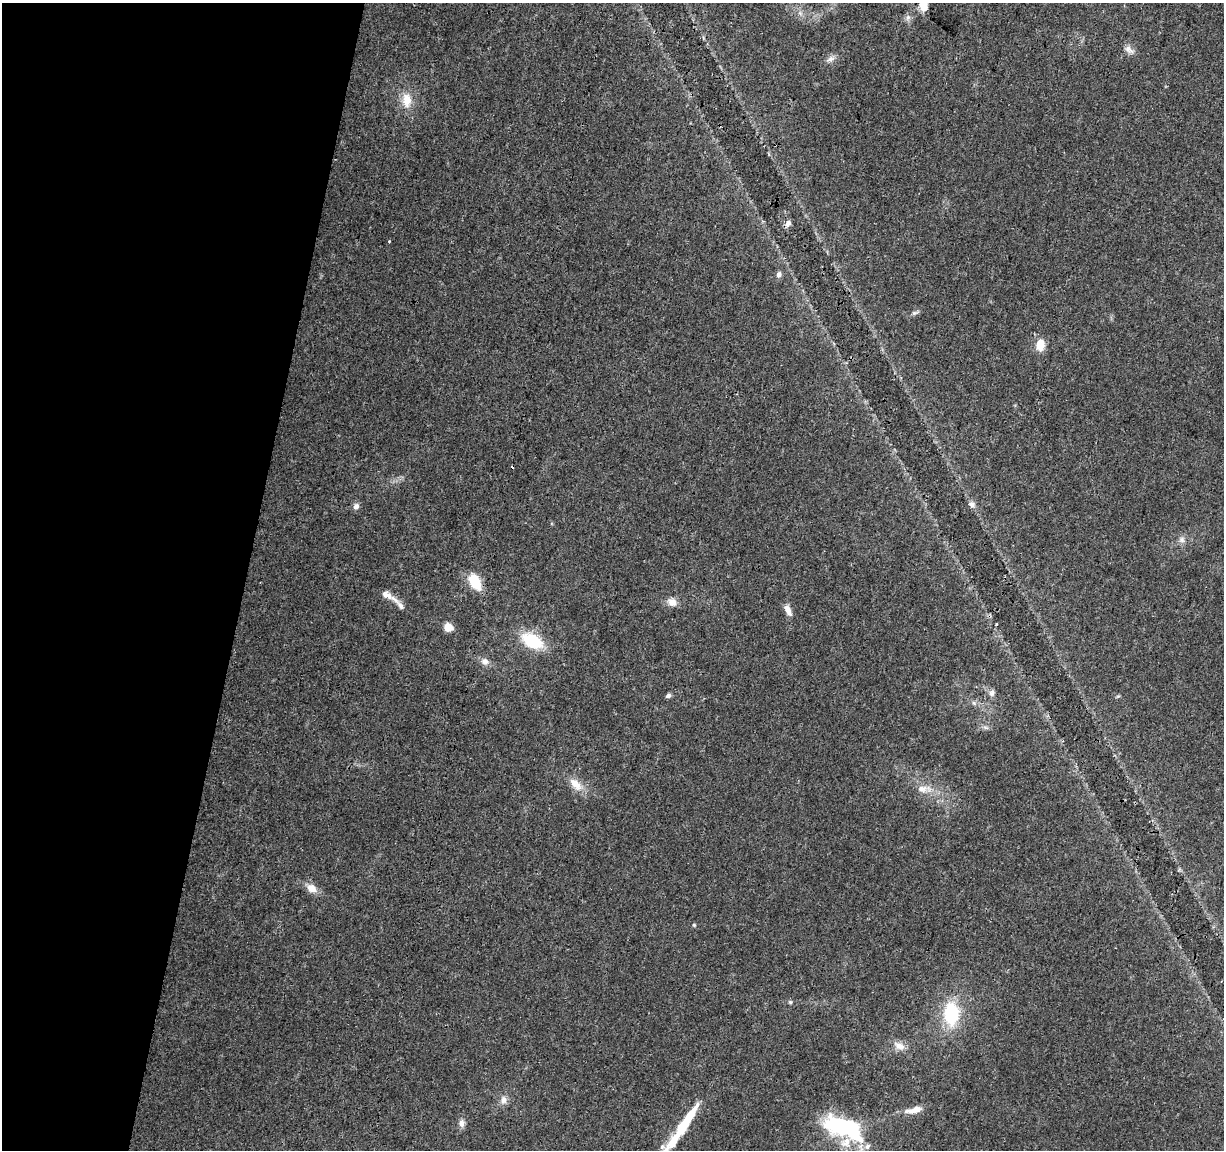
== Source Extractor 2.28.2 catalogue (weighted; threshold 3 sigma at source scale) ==
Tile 9 of 4 x 4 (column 1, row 3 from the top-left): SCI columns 1-1222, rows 1373-2520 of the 4895 x 5100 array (HDU 1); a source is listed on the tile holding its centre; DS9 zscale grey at full resolution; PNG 1226 x 1152 px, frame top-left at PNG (2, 3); no overlay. Shown black and unused: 20% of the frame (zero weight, under 3 of 4 exposures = <1% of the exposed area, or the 3 px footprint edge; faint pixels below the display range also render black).
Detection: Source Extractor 2.28.2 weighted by HDU 2 'WHT'; one run over the whole footprint, this tile lists its part. Background 0.0215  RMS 0.004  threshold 0.0182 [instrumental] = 3 sigma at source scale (4.5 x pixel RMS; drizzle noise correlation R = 1.50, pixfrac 1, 0.0396/0.0396 arcsec/px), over >= 5 px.
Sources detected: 41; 1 cosmic-ray / hot-pixel residue — not listed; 3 inside a brighter listed object's ellipse — not listed separately; the other 37 listed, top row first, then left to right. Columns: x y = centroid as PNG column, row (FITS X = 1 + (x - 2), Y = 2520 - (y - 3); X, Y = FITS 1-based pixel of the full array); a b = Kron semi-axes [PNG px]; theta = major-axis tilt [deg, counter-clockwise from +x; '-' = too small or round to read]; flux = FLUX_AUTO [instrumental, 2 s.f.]
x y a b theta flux
923 5 11 7 -85 6.7
800 13 7 5 -45 1.1
908 17 8 6 56 1.3
1129 49 14 8 -37 2.3
830 59 11 7 28 1.9
407 100 18 12 -87 6.7
788 223 9 6 53 1.7
389 241 3 3 - 0.37
779 274 7 6 - 1.5
915 313 10 5 11 1
1040 344 15 10 86 5.5
972 504 10 7 -33 1.7
356 506 9 7 64 1.7
1182 540 8 8 - 1.7
475 582 16 10 -62 12
388 596 26 7 -31 4
672 602 12 9 -20 3.3
788 610 15 7 -63 2.9
448 627 8 8 - 4.4
532 641 22 13 -28 19
485 661 11 9 -26 2.3
992 693 9 8 - 1.6
668 696 6 5 - 1.2
974 703 6 4 -46 0.79
986 728 7 4 -19 0.84
576 784 23 11 -45 5.5
923 789 24 10 2 5
312 888 13 10 -30 3.7
694 925 5 4 - 0.49
790 1002 5 5 - 0.6
951 1014 28 18 87 22
899 1046 17 10 -28 3.5
504 1100 11 9 76 2.5
914 1110 25 7 11 4.2
462 1123 10 8 85 2
684 1124 59 12 53 23
844 1127 35 18 -23 58
Isophote crosses this tile's border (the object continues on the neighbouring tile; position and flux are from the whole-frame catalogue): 1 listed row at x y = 923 5